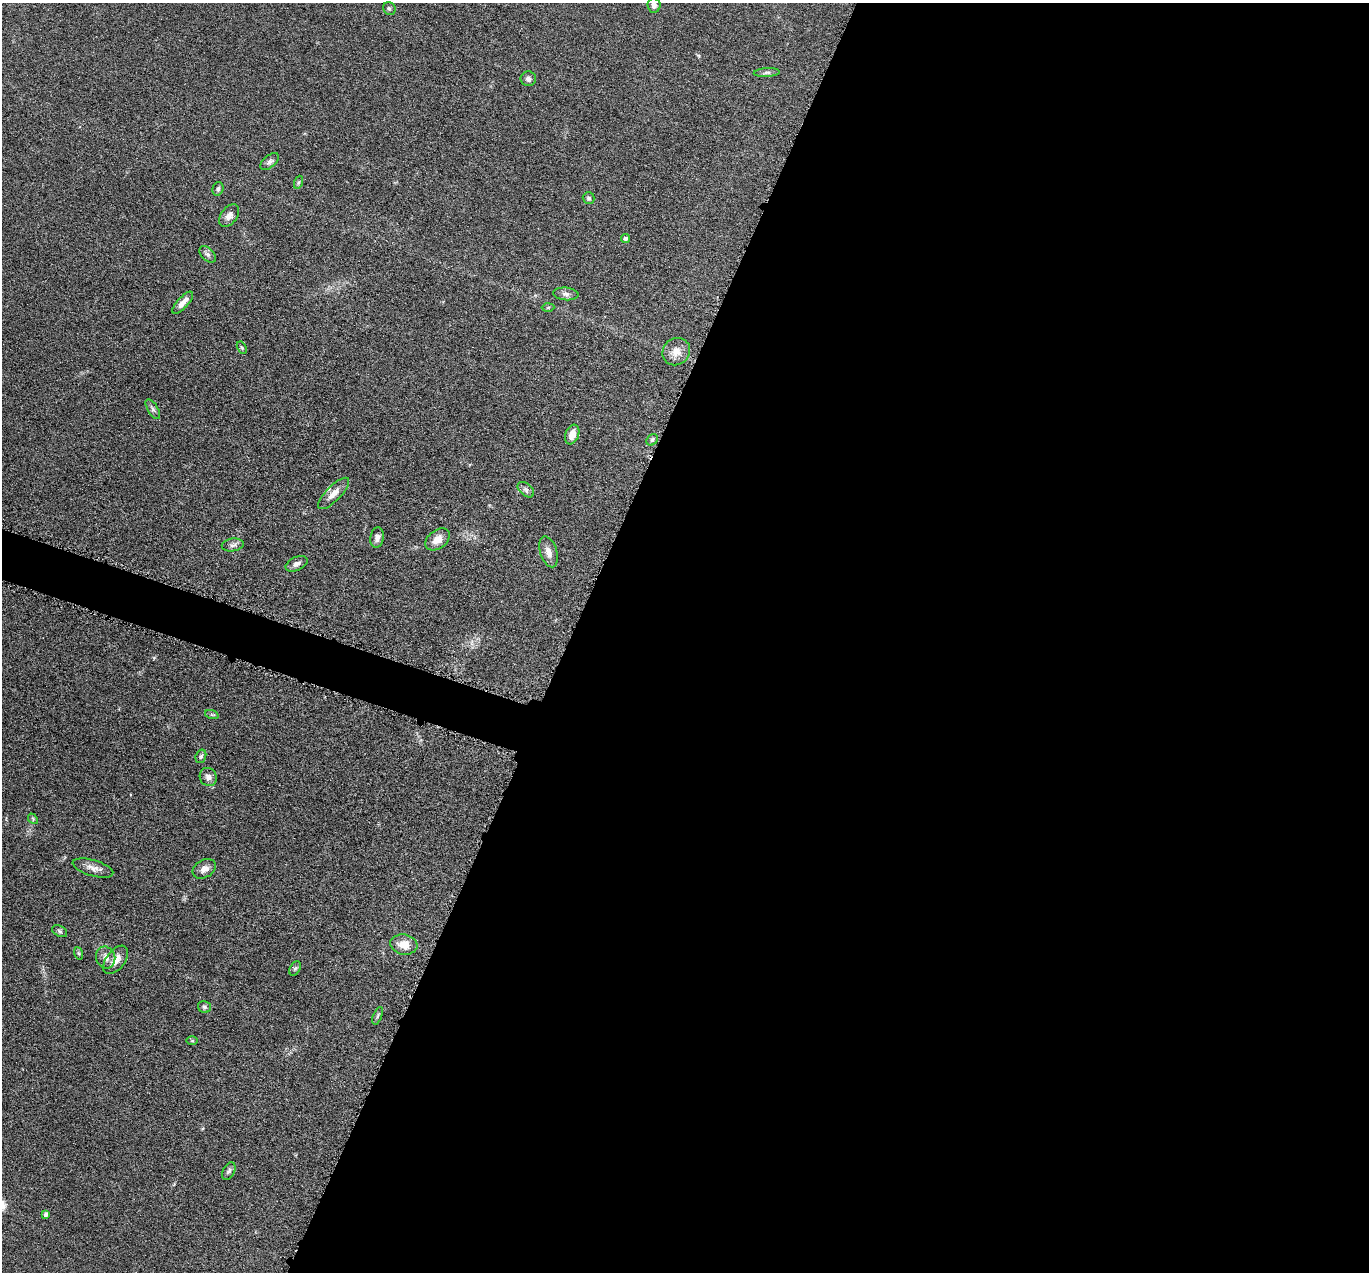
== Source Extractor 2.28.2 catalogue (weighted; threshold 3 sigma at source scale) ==
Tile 12 of 4 x 4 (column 4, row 3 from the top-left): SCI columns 4107-5473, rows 1543-2812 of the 5480 x 5495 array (HDU 1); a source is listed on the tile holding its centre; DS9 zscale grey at full resolution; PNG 1371 x 1274 px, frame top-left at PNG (2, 3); each listed source drawn as its Kron ellipse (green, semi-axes under 4 px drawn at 4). Shown black and unused: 60% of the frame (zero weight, under 4 of 8 exposures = <1% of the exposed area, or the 3 px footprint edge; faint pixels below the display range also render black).
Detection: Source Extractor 2.28.2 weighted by HDU 2 'WHT'; one run over the whole footprint, this tile lists its part. Background 0.0445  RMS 0.0037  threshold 0.0153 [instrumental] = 3 sigma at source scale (4.09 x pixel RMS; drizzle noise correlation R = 1.36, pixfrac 0.8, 0.05/0.05 arcsec/px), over >= 5 px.
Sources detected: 43; all 43 listed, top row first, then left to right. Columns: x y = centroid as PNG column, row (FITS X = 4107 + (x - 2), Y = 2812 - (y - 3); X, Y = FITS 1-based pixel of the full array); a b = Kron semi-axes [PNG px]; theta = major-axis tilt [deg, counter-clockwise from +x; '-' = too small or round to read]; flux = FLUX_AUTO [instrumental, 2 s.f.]
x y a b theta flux
654 5 7 6 - 1.2
389 8 7 6 - 0.67
767 73 13 4 3 0.99
528 79 7 7 - 1.2
270 161 11 6 40 1.2
299 182 7 4 70 0.61
218 189 7 5 73 0.77
589 198 6 6 - 0.76
229 215 13 8 53 2
626 238 4 4 - 0.9
208 254 10 6 -44 1.1
566 294 13 6 -5 1.4
183 303 14 5 47 2.6
548 307 6 4 2 0.52
242 348 6 4 -59 0.47
676 352 14 13 - 3.7
153 409 11 5 -60 0.91
572 434 10 6 69 3.3
652 440 6 5 - 0.59
526 490 9 6 -41 1.1
334 493 21 7 45 3.2
377 537 10 6 80 1.7
438 539 14 9 37 3.6
233 545 11 6 9 1.3
549 552 16 8 -72 2.6
297 564 12 6 24 1.5
212 715 7 4 -18 0.59
201 756 7 5 72 0.61
208 777 9 8 - 1.6
33 819 6 4 -49 0.43
93 868 21 8 -16 2.6
204 869 12 8 30 2.2
60 931 8 5 -29 0.71
404 945 14 10 -10 4.5
78 953 6 4 -70 0.47
106 957 11 9 -71 2.1
116 960 16 9 52 3.3
295 968 7 5 61 0.63
205 1007 7 5 -15 0.75
378 1016 9 3 69 0.56
192 1041 6 4 0 0.42
229 1171 9 6 64 1
46 1214 4 4 - 1.1